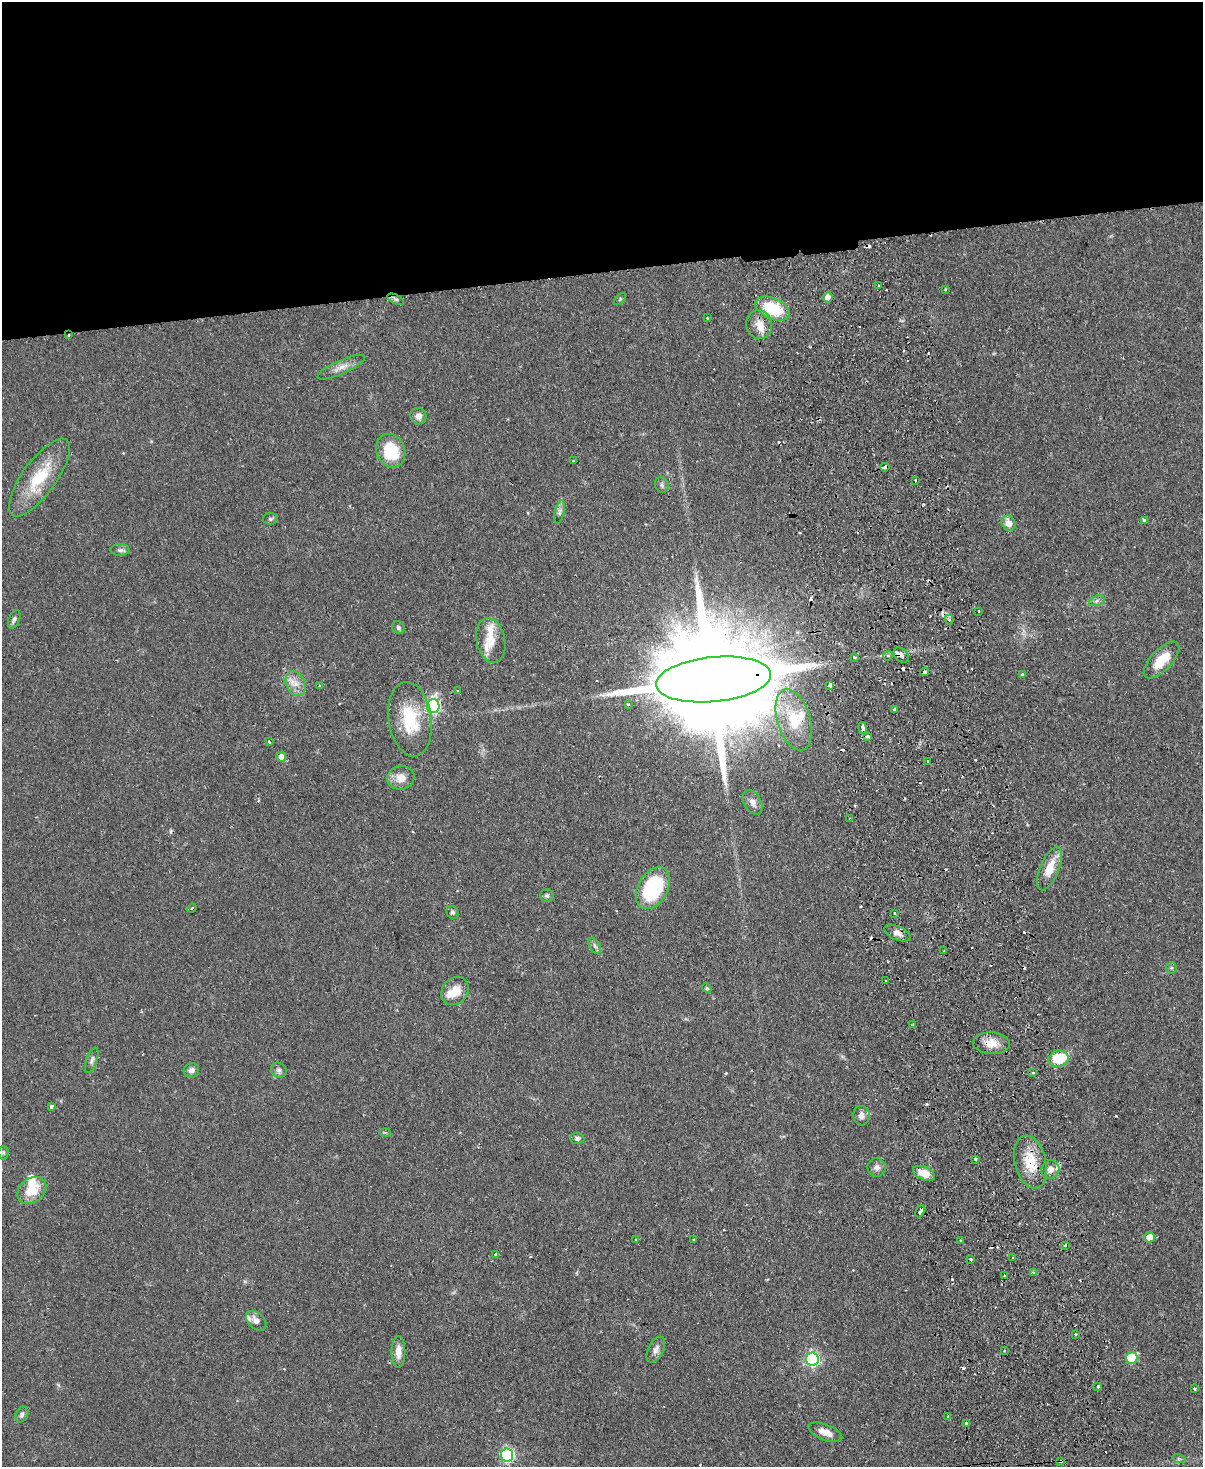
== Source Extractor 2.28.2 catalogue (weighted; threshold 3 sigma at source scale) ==
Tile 2 of 4 x 3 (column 2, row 1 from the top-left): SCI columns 1259-2459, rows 3192-4656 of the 4919 x 4807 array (HDU 1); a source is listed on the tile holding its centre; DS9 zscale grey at full resolution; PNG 1205 x 1469 px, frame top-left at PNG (2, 2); each listed source drawn as its Kron ellipse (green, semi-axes under 4 px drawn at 4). Shown black and unused: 19% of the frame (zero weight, under 2 of 3 exposures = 3% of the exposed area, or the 3 px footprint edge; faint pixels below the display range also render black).
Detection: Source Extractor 2.28.2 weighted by HDU 2 'WHT'; one run over the whole footprint, this tile lists its part. Background 0.102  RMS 0.0067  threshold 0.03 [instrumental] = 3 sigma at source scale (4.5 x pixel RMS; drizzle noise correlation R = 1.50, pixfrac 1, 0.05/0.05 arcsec/px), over >= 5 px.
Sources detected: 144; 1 inside a brighter object's white glare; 27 cosmic-ray / hot-pixel residue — neither listed nor drawn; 6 inside a brighter listed object's ellipse — not listed separately; the other 110 listed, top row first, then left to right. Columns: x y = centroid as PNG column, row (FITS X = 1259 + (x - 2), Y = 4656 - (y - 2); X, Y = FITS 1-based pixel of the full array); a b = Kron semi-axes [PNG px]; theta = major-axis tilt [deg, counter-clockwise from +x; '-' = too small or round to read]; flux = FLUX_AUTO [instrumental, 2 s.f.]
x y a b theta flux
878 285 2 2 - 0.58
946 290 3 3 - 1.3
828 297 5 5 - 4.1
396 299 9 4 -26 1.4
620 299 7 4 47 0.92
773 309 18 10 -24 31
707 318 3 2 - 0.62
759 324 14 13 - 8.1
69 335 2 2 - 0.79
341 367 26 7 24 5.5
418 416 8 8 - 3.8
391 451 17 14 -68 27
573 461 3 2 - 0.66
885 467 5 3 - 2.8
39 478 46 17 54 30
916 480 3 2 - 1.1
662 485 8 6 -67 1.8
560 512 12 5 76 2.1
270 519 7 6 - 1.2
1144 520 4 3 - 2.3
1009 523 8 6 -65 6.4
120 550 9 6 0 2
1097 601 8 5 20 1.7
979 611 3 3 - 1.2
14 619 10 5 67 1.9
949 619 5 4 - 1.8
398 628 7 6 - 1.4
491 640 23 14 -78 12
901 655 9 6 -44 2.7
888 656 5 4 - 1.4
855 657 3 3 - 9.4
1162 660 23 10 46 15
925 672 4 3 - 2.7
1022 674 3 3 - 0.63
713 679 58 22 6 30000
295 684 13 9 -65 6.1
830 685 4 3 - 27
319 686 4 2 - 0.54
458 691 3 3 - 0.99
628 704 3 3 - 1.3
433 706 7 6 - 120
895 709 4 3 - 1.2
410 719 37 21 -82 31
794 720 31 16 -73 23
863 728 6 4 -77 2.4
868 736 4 3 - 2.5
269 742 3 3 - 1
281 757 5 5 - 4
927 761 2 2 - 0.72
401 778 13 12 - 7.1
753 802 13 8 -62 3.8
850 818 3 2 - 0.47
1050 868 23 9 68 13
653 888 22 15 60 58
547 896 7 6 - 1.6
192 908 5 3 - 0.59
453 912 7 5 -57 1.5
895 913 3 2 - 0.99
897 933 14 7 -23 3.9
595 946 9 5 -60 1.9
944 951 3 2 - 0.66
1171 968 6 5 - 1
885 981 3 3 - 4.5
707 988 5 4 - 0.94
455 991 15 12 48 9.5
913 1024 3 3 - 0.77
991 1043 18 11 -3 9.4
1058 1059 10 8 14 24
92 1060 13 5 72 2.2
191 1070 8 7 - 2.9
279 1070 8 7 - 2
1033 1073 4 3 - 1.1
51 1106 3 3 - 2.8
861 1116 10 8 -84 3.7
385 1132 6 4 -1 0.82
577 1138 7 5 -4 1.9
3 1152 7 5 -90 0.97
976 1159 3 3 - 4.3
1030 1162 27 15 -76 18
877 1168 9 9 - 3.2
1050 1169 9 8 - 4.1
924 1173 12 6 -23 10
32 1190 16 12 38 15
920 1211 6 3 64 3.4
1150 1237 5 5 - 6.8
636 1239 3 3 - 0.87
694 1239 3 2 - 0.7
961 1241 3 3 - 1
1065 1245 3 3 - 1.2
495 1254 3 2 - 0.78
1013 1258 3 2 - 0.74
971 1259 3 3 - 2.2
1033 1272 3 3 - 0.95
1004 1276 3 2 - 0.95
256 1321 12 7 -43 3.9
1075 1334 3 2 - 1.5
656 1349 14 7 63 3.8
1004 1350 3 2 - 0.94
398 1352 16 7 -90 5.4
1132 1358 6 5 - 28
812 1359 6 6 - 120
1098 1386 3 3 - 2.8
1195 1388 3 3 - 1.1
22 1414 8 6 61 2
948 1416 3 2 - 2.3
967 1423 4 3 - 3
825 1432 18 8 -21 6.2
507 1455 6 6 - 120
1179 1459 7 4 -18 1.1
1060 1461 4 3 - 2.4
Overlapping masked pixels (flux is a lower limit): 12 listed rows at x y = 773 309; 69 335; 885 467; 901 655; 925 672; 713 679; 897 933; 991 1043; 1030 1162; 920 1211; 967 1423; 1060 1461